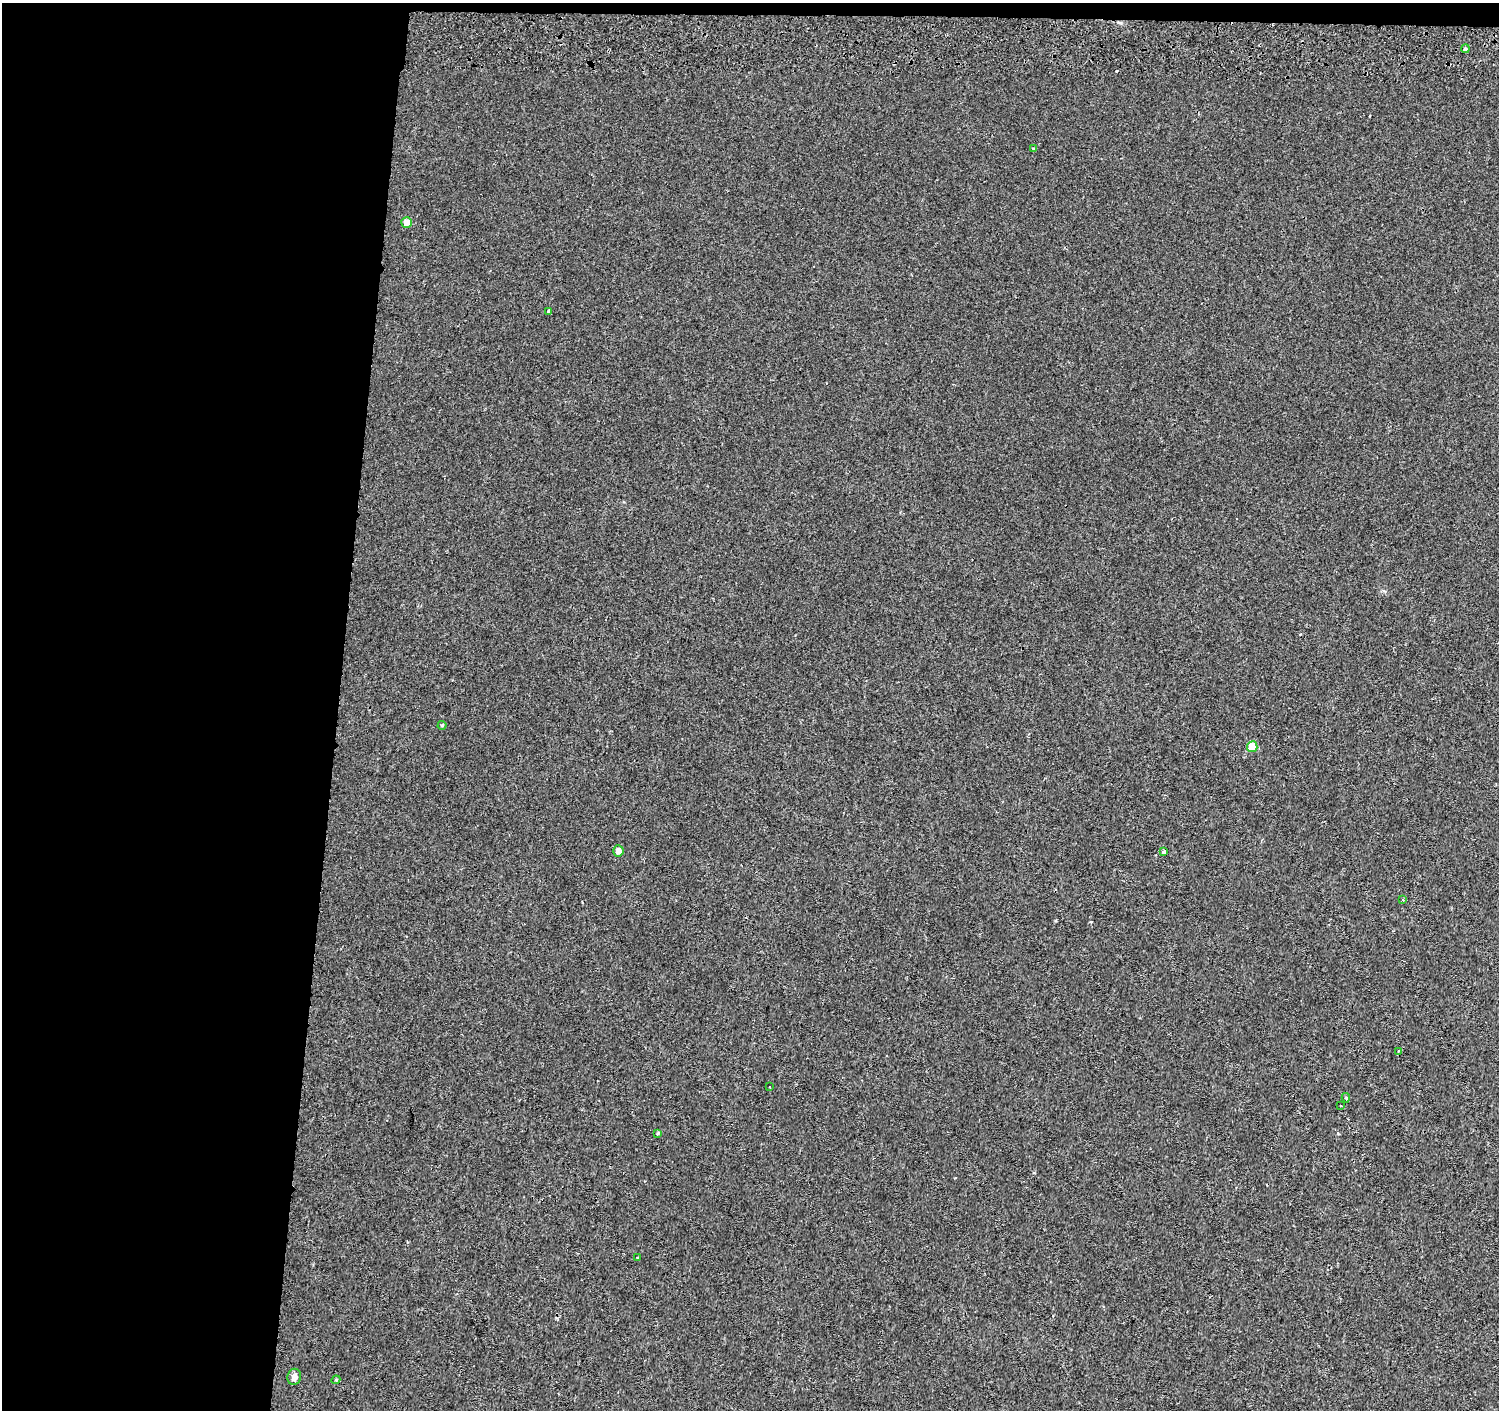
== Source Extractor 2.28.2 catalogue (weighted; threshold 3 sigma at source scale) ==
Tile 1 of 3 x 3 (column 1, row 1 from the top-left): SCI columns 6-1502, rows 3103-4510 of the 4512 x 4851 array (HDU 1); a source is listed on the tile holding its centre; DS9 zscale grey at full resolution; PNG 1501 x 1412 px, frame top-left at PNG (2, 3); each listed source drawn as its Kron ellipse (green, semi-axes under 4 px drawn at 4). Shown black and unused: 23% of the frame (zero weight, under 2 of 3 exposures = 3% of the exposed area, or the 3 px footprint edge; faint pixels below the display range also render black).
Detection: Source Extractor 2.28.2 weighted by HDU 2 'WHT'; one run over the whole footprint, this tile lists its part. Background 0.00319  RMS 0.0035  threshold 0.0159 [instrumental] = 3 sigma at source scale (4.5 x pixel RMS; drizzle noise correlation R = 1.50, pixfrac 1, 0.0396/0.0396 arcsec/px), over >= 5 px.
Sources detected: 18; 1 cosmic-ray / hot-pixel residue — neither listed nor drawn; the other 17 listed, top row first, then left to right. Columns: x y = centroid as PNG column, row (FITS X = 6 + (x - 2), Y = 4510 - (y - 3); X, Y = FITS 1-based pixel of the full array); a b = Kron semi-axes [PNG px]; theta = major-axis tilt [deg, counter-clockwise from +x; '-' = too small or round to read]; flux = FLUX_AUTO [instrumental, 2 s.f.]
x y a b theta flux
1465 49 4 4 - 0.91
1034 149 3 3 - 0.89
407 222 5 5 - 2.9
548 311 4 3 - 1.6
442 725 4 4 - 0.37
1252 747 5 5 - 9.5
618 851 5 5 - 2.4
1164 851 3 3 - 2
1403 900 4 3 - 0.38
1399 1051 4 3 - 1
769 1086 3 2 - 0.49
1346 1098 5 3 - 0.65
1341 1106 3 2 - 0.43
658 1133 3 3 - 0.49
637 1257 3 3 - 0.61
294 1377 8 7 - 1.8
336 1380 4 4 - 0.39